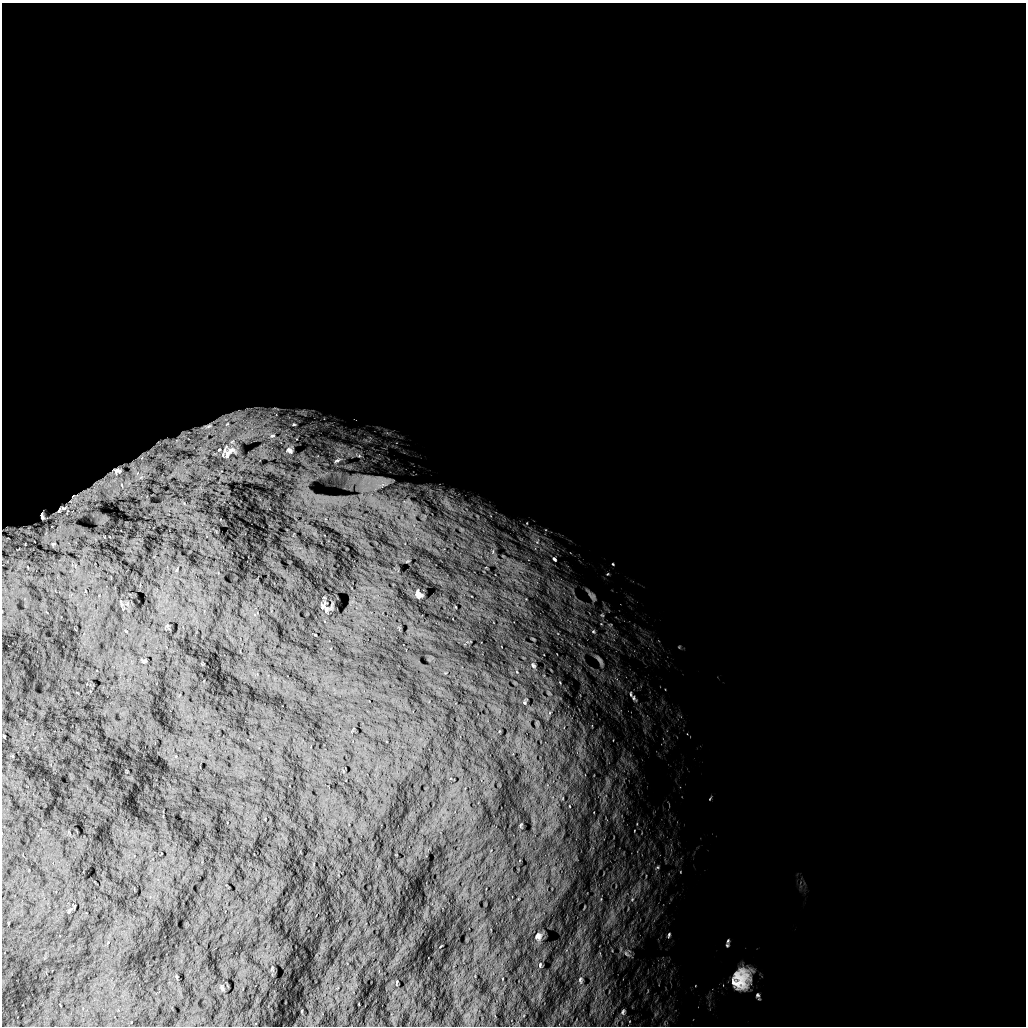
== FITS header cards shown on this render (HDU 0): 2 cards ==
NAXIS1  =                 1024 /
NAXIS2  =                 1024 /

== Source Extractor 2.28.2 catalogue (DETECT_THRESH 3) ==
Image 1024 x 1024 px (HDU 0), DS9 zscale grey, 1 PNG px = 1 image px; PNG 1028 x 1028 px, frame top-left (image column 1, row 1024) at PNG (2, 3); no overlay
Background 5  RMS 760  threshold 2270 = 3 sigma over >= 5 px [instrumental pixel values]
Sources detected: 42; all 42 listed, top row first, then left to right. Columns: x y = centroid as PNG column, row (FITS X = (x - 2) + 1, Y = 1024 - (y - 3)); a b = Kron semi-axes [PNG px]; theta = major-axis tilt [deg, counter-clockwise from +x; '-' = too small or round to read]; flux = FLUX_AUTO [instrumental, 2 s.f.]
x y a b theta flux
227 424 12 9 62 6.1e+05
294 424 7 5 2 9.8e+04
207 426 25 9 16 7.8e+05
272 436 10 7 10 2.7e+05
177 441 10 7 41 3.1e+05
289 450 10 7 -38 2.0e+05
228 451 29 20 23 1.6e+06
337 461 6 3 9 5.3e+04
116 471 40 21 62 1.6e+06
98 485 53 30 30 3.2e+06
122 485 14 6 -76 4.2e+05
74 498 34 21 48 1.2e+06
446 502 16 6 -63 3.9e+05
64 508 13 7 17 2.9e+05
42 516 6 3 -77 9.4e+04
537 542 8 7 - 2.6e+05
493 551 8 4 90 1.5e+05
554 559 8 5 -50 1.3e+05
613 564 4 2 - 3.7e+04
607 574 5 3 - 4.0e+04
418 594 7 5 -64 1.6e+05
592 596 14 5 -48 1.8e+05
323 606 8 6 64 1.1e+05
602 615 5 4 - 6.5e+04
593 631 6 5 - 7.8e+04
599 660 14 4 -55 1.6e+05
143 661 5 3 - 6.1e+04
533 665 6 5 - 9.6e+04
631 694 9 3 -77 8.0e+04
634 698 7 5 -56 1.1e+05
524 702 5 4 - 5.9e+04
658 867 6 4 71 6.4e+04
669 935 7 3 73 7.1e+04
538 936 9 8 - 2.0e+05
728 941 9 5 77 1.0e+05
626 954 10 4 -50 1.2e+05
540 965 7 4 82 7.4e+04
741 979 25 20 73 1.5e+06
580 980 9 5 -85 1.2e+05
396 982 5 2 - 3.9e+04
757 995 6 5 - 9.1e+04
623 1012 7 4 73 8.9e+04